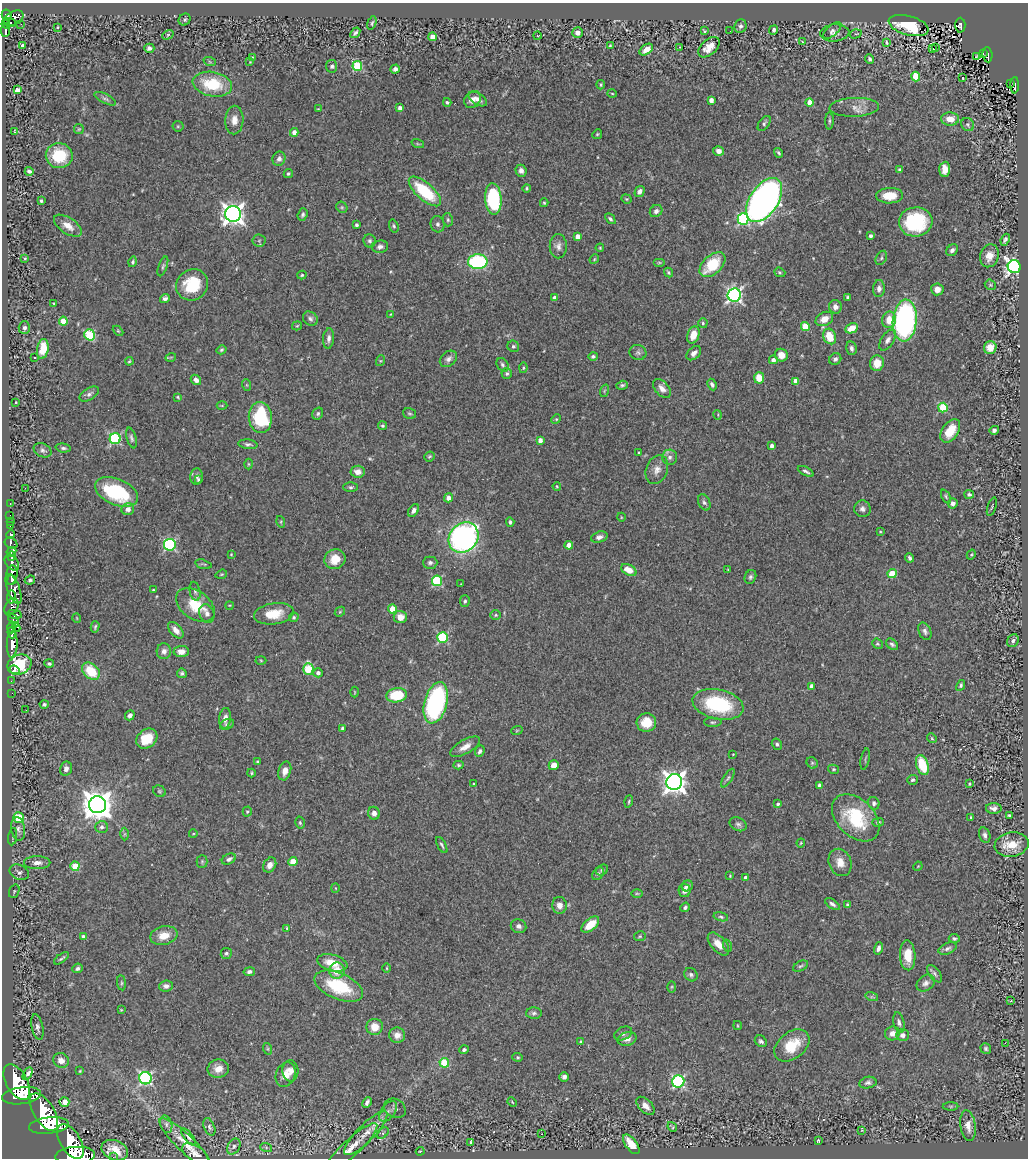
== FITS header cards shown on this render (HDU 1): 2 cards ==
NAXIS1  =                 1026
NAXIS2  =                 1156

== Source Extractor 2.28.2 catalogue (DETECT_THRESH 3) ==
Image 1026 x 1156 px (HDU 1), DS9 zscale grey, 1 PNG px = 1 image px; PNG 1030 x 1160 px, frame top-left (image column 1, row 1156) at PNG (2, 3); each listed source drawn as its Kron ellipse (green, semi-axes under 4 px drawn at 4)
Background 0.944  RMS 0.044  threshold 0.133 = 3 sigma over >= 5 px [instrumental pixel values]
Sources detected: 470; all 470 listed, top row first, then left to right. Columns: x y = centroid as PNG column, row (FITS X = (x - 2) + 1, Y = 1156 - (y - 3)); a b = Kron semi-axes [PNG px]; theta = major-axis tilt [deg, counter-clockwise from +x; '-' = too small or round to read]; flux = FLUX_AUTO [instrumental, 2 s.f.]
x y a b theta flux
7 15 6 5 - 610
14 18 11 6 29 940
185 19 6 5 - 5.6
10 22 6 3 -23 240
372 23 7 3 71 4.2
6 24 5 4 - 360
21 24 2 2 - 9.6
960 25 7 5 -89 130
740 26 7 6 - 8.3
909 26 20 9 -15 77
58 28 3 3 - 4
5 30 7 5 85 230
774 30 5 3 - 6.8
832 30 11 5 41 9.3
704 31 4 2 - 3.2
730 31 2 2 - 7
355 33 6 3 50 6
578 33 5 5 - 18
835 33 14 8 5 17
856 34 6 4 17 4.5
168 35 6 4 29 4.4
537 35 4 2 - 2.4
432 37 4 4 - 25
802 41 3 2 - 1.4
887 43 3 3 - 42
22 46 4 3 - 16
610 46 3 3 - 3.7
679 47 3 2 - 3.4
709 47 12 7 42 32
935 47 3 3 - 32
149 48 5 4 - 8.8
932 48 3 3 - 42
646 50 7 5 35 26
983 54 3 2 - 17
988 55 7 5 -86 100
976 56 3 2 - 3
252 57 3 2 - 1.9
870 59 5 4 - 7.3
210 62 6 4 -19 4.1
250 62 3 3 - 2
332 66 6 5 - 6.6
357 66 5 5 - 210
395 69 5 4 - 8.8
916 76 5 4 - 87
962 77 3 3 - 46
212 84 20 12 -11 130
1010 84 3 2 - 16
601 85 4 3 - 3.6
1015 85 8 4 88 89
17 90 4 4 - 36
612 93 5 3 - 2.6
105 99 12 4 -27 8.6
478 99 10 6 -33 17
473 100 9 7 51 19
711 100 4 4 - 18
447 102 4 4 - 5.8
809 102 4 4 - 42
854 107 25 9 2 34
400 108 4 4 - 14
318 109 4 3 - 2.5
950 119 9 6 -3 34
234 120 14 9 87 26
829 121 8 4 89 5.8
764 123 8 5 54 6.9
968 125 7 6 - 7
178 126 5 5 - 4.1
79 129 5 5 - 3.7
14 131 4 2 - 2
294 132 4 4 - 19
597 134 5 4 - 3.9
418 144 6 4 -18 3.3
719 151 5 5 - 14
779 153 5 3 - 5.5
59 156 13 12 - 110
279 159 7 6 - 12
945 169 8 5 87 36
900 170 4 3 - 8.3
29 171 4 3 - 6.8
521 171 6 5 - 11
288 174 5 4 - 4.8
527 188 4 4 - 4.5
425 191 20 8 -41 160
640 191 6 4 59 12
890 196 13 7 2 52
493 199 16 8 -86 260
626 199 5 4 - 3.7
764 200 24 14 57 1900
41 201 3 3 - 4.4
544 203 4 3 - 4.1
342 207 6 5 - 4.5
656 211 7 5 44 10
233 214 8 8 - 2100
303 215 6 4 71 6.1
610 219 6 4 -46 6.5
743 219 5 5 - 360
448 220 7 5 -76 5.3
916 222 17 14 6 210
438 224 8 7 - 9.1
356 225 3 3 - 7.2
68 226 16 8 -34 28
394 226 6 4 -71 5.5
870 236 4 4 - 6.9
578 237 4 4 - 32
1005 240 6 3 67 7.3
259 241 6 6 - 5.5
370 241 6 6 - 6.8
558 246 12 8 -90 16
380 247 8 6 8 11
600 248 4 3 - 2.9
952 250 6 5 - 9.7
989 256 12 9 73 36
25 258 4 4 - 3.1
881 258 7 5 62 5.7
594 259 5 4 - 3.3
133 262 5 4 - 6.2
478 262 10 7 1 340
659 263 6 4 0 3.8
712 265 15 9 43 120
163 266 10 4 70 5.7
1014 267 6 6 - 1100
780 272 6 4 -20 4.3
669 273 5 4 - 4.6
302 275 4 4 - 4.6
192 285 16 15 - 120
990 285 6 5 - 4
879 289 8 6 85 14
937 289 6 6 - 23
734 295 7 6 - 820
848 297 4 3 - 5.8
165 298 5 4 - 9.7
555 298 4 4 - 21
54 304 4 3 - 2.8
835 307 7 6 - 17
391 314 2 2 - 1.7
310 319 8 6 -40 8.3
824 319 9 6 27 29
889 320 8 7 - 40
905 320 21 12 85 700
63 321 4 4 - 80
703 323 5 4 - 5.4
297 326 5 4 - 3.2
805 327 4 4 - 100
24 328 6 6 - 12
852 328 6 4 26 41
118 331 6 4 -44 3.1
90 335 6 5 - 210
693 335 9 6 71 44
830 336 8 6 -65 61
329 338 10 5 85 12
888 340 12 6 56 13
513 346 6 5 - 6
990 347 6 6 - 42
851 348 7 5 -77 9
43 349 10 5 82 55
221 350 5 4 - 4.7
638 353 8 7 - 10
694 353 8 6 42 14
781 355 6 6 - 27
593 356 5 4 - 5.3
171 357 5 3 - 2.4
35 358 3 2 - 4.3
448 359 9 7 39 13
835 359 6 5 - 8
773 360 4 4 - 14
129 361 4 3 - 3.2
380 361 5 3 - 3.2
877 363 8 7 - 44
502 365 7 5 -57 7.7
523 368 5 4 - 4.4
507 373 5 5 - 5.6
759 378 5 5 - 54
196 380 6 4 -41 14
796 381 4 4 - 49
712 384 6 4 -64 7.4
247 385 6 4 -71 3.3
622 385 6 4 17 6.3
662 388 11 6 -48 17
604 391 6 4 71 4.4
89 394 11 6 32 11
178 397 4 3 - 3.2
16 402 3 3 - 20
222 406 5 3 - 2.7
943 408 5 5 - 160
410 413 7 5 -16 4.7
318 414 6 5 - 6.2
718 415 5 3 - 2.3
260 418 16 11 -85 210
556 419 5 4 - 3.5
382 426 4 4 - 4.4
994 430 5 4 - 8
950 431 13 8 56 59
131 438 10 4 -75 7.1
115 439 5 5 - 310
540 440 4 4 - 18
248 444 9 5 -6 8.2
772 446 4 4 - 13
63 448 8 4 -5 5.8
43 450 9 6 -25 9.3
639 453 3 3 - 4.4
429 456 5 5 - 4.8
670 457 7 7 - 12
248 464 5 3 - 3
657 470 15 10 68 26
806 471 8 4 -27 7.3
358 472 7 6 - 23
197 476 8 6 85 9
198 479 3 3 - 4.6
557 486 4 3 - 3
351 487 7 5 0 5.8
25 488 3 2 - 2.4
117 492 23 13 -23 210
969 494 5 4 - 5.7
946 497 7 4 -64 5
449 498 4 4 - 24
704 502 8 5 -64 7.7
953 503 5 4 - 14
10 504 3 2 - 6.6
992 507 10 2 71 3
128 509 6 6 - 15
862 509 8 8 - 13
414 510 7 4 56 11
10 515 2 2 - 18
621 517 4 3 - 2.3
10 521 2 2 - 13
281 522 6 4 -73 3.4
510 522 5 3 - 6
10 525 3 3 - 59
880 531 3 3 - 2.6
11 534 4 3 - 720
464 537 16 14 48 960
599 537 8 5 17 11
11 543 7 5 -37 400
170 545 6 5 - 400
569 545 4 4 - 36
11 552 5 3 - 850
231 554 2 2 - 2.4
971 555 5 3 - 3.3
12 556 5 3 - 980
910 558 4 3 - 6.3
335 559 11 9 26 51
12 563 9 6 -52 1200
430 563 7 6 - 8.7
203 564 8 3 -14 4
629 570 8 5 -29 40
728 570 3 3 - 2.8
221 574 6 4 19 3.6
892 574 4 4 - 98
12 575 10 5 77 3800
750 577 7 5 68 7.8
12 580 4 4 - 1400
30 580 5 4 - 5.7
437 581 5 5 - 250
461 584 2 2 - 1.8
13 589 16 6 -70 1900
153 590 3 3 - 3.1
195 591 9 5 -78 8.5
11 597 6 3 82 730
465 601 6 5 - 6
195 605 21 14 -35 94
230 605 4 2 - 2.4
11 607 9 6 60 930
392 609 4 4 - 63
340 612 5 4 - 3.8
15 614 7 4 -11 730
207 614 9 7 -68 14
274 614 20 10 8 65
496 615 5 4 - 4
294 617 5 4 - 4.9
400 617 6 6 - 27
77 618 5 3 - 2.1
13 620 7 4 -57 750
12 627 6 3 -88 900
16 627 5 4 - 220
95 627 6 3 75 4.7
176 630 10 5 -49 19
925 631 9 6 -66 10
12 633 6 3 -84 1400
443 637 5 5 - 270
1013 641 7 5 59 8.4
12 644 13 5 87 2500
877 644 5 4 - 4.3
892 644 7 5 -39 7
164 651 8 7 - 14
181 651 7 5 3 23
261 660 5 3 - 2.8
49 664 5 4 - 5.8
19 665 12 9 23 670
308 669 6 5 - 160
15 670 5 3 - 200
91 671 10 7 -42 92
182 673 5 4 - 5.9
318 673 5 4 - 11
11 681 2 2 - 15
961 685 5 4 - 5.5
812 686 4 4 - 14
355 692 5 3 - 2.7
12 693 2 2 - 11
396 695 10 7 7 130
436 703 21 11 75 510
44 704 4 4 - 5.9
718 704 26 15 -13 230
26 710 2 2 - 3.1
130 715 5 4 - 11
225 718 10 5 83 22
713 722 9 4 1 5.9
646 723 10 9 - 62
227 724 7 5 25 6.2
343 729 4 4 - 8
517 730 6 3 19 2.9
932 738 5 4 - 3.3
147 739 11 9 39 83
777 744 6 5 - 6.4
465 747 16 7 29 24
480 751 6 4 68 8.5
733 754 3 3 - 2.4
865 759 11 2 78 3.4
258 762 3 3 - 6.1
812 763 6 5 - 4.3
459 765 5 4 - 4.6
554 765 5 4 - 31
922 765 10 6 -71 100
66 769 7 6 - 13
833 769 5 4 - 4.4
285 771 9 6 74 23
251 773 4 4 - 3.6
728 778 11 4 58 6
913 780 5 5 - 6.2
674 782 8 8 - 2200
474 784 3 3 - 5.1
969 784 3 3 - 4
819 785 4 3 - 11
159 791 7 5 -33 4.6
629 801 6 4 72 4.5
874 803 6 5 - 8
778 804 4 3 - 7.1
97 805 8 8 - 4800
994 808 8 5 -3 14
247 812 5 4 - 5
374 813 6 6 - 14
1009 815 4 3 - 4
971 817 3 3 - 5.1
18 818 5 5 - 130
856 818 28 18 -45 180
878 822 6 4 16 5.4
300 823 6 4 -75 4.9
738 824 9 6 -26 8.6
102 827 6 6 - 8.3
18 829 12 7 -82 16
124 834 6 4 89 4.2
193 834 4 3 - 2.5
985 835 8 5 -75 11
13 837 8 4 81 4.6
801 843 4 4 - 2.8
1012 844 17 12 10 52
442 845 9 4 -62 5.7
229 859 7 5 27 9.6
202 861 6 5 - 5.2
293 862 4 4 - 62
840 862 14 11 -67 32
37 863 13 6 0 21
270 865 8 6 59 19
75 866 5 4 - 110
918 866 5 3 - 2.6
602 870 6 5 - 5.5
19 872 10 7 -25 12
598 874 7 5 52 6
730 876 4 4 - 2.8
745 877 3 3 - 5.5
687 886 6 5 - 14
335 888 5 3 - 2.8
685 890 6 6 - 17
14 891 7 5 70 4.9
637 893 6 4 0 3.4
832 904 8 4 -35 8.7
848 904 3 3 - 7.3
560 905 8 7 - 18
685 907 5 4 - 7.1
721 917 7 4 -14 5.6
590 925 10 6 40 49
519 926 8 7 - 12
287 928 4 3 - 2.7
164 936 14 9 13 40
640 936 6 5 - 4.3
83 937 4 4 - 15
954 938 5 4 - 5.8
718 944 14 7 -48 35
728 946 6 4 -71 4.7
878 948 6 4 72 11
948 949 9 5 24 8.9
226 953 5 5 - 6
908 955 15 8 -87 57
61 958 8 3 36 5.5
332 963 15 8 -14 50
800 966 8 5 26 5.7
77 968 5 4 - 8.8
387 968 5 3 - 2.8
337 971 8 8 - 49
249 972 6 4 10 9.2
935 974 10 5 -51 8.9
691 975 7 6 - 7.9
121 983 7 4 -83 4.7
926 983 10 7 37 14
166 986 7 5 5 14
339 986 25 13 -23 170
672 987 5 3 - 3.5
872 997 6 4 -17 5.1
1011 1001 4 2 - 3.1
121 1010 4 4 - 2.7
534 1013 8 5 -1 7.9
899 1023 10 5 -77 9.8
738 1026 4 2 - 2.4
37 1027 13 5 -79 12
375 1027 8 8 - 39
623 1033 9 6 24 10
892 1033 7 7 - 20
397 1035 8 7 - 21
903 1035 6 5 - 14
627 1039 9 6 14 19
761 1041 6 5 - 7.2
581 1042 3 3 - 5.2
1005 1043 3 2 - 2.6
792 1045 20 13 39 88
986 1048 5 5 - 5.6
268 1049 6 4 -72 3.4
464 1050 5 4 - 6.4
518 1057 5 4 - 4.4
61 1060 8 7 - 21
444 1063 5 4 - 130
218 1069 11 9 9 29
80 1071 3 3 - 2.7
290 1071 10 8 -87 20
28 1074 7 4 60 6
285 1075 12 9 70 29
564 1077 5 5 - 10
145 1078 6 6 - 510
678 1081 6 6 - 430
17 1082 19 10 -60 8700
868 1083 9 5 11 9.3
21 1096 19 8 7 8700
64 1102 5 4 - 59
512 1102 5 3 - 2.7
367 1103 6 3 64 8.9
645 1106 11 6 -45 23
951 1106 8 4 0 4.5
395 1108 11 9 -30 14
388 1111 12 6 55 15
44 1112 21 10 -58 7900
166 1124 9 5 -73 9.5
49 1126 20 8 7 7300
968 1126 15 7 -83 28
209 1127 9 5 -67 7.7
672 1127 5 3 - 3.9
862 1130 3 2 - 1.7
366 1133 29 8 46 52
383 1133 7 4 47 4.6
541 1134 2 2 - 1.7
189 1137 10 4 -51 9.3
818 1141 4 3 - 3.9
71 1142 19 10 -58 7000
471 1142 4 3 - 5.2
185 1143 35 8 -44 48
631 1144 11 5 -53 71
234 1146 8 6 61 9
266 1147 6 4 -19 4.4
351 1148 35 8 43 47
115 1150 14 9 -21 50
420 1151 4 3 - 2.9
195 1154 15 7 -34 19
75 1156 20 8 4 6700
113 1157 2 2 - 10
At the frame edge (FLAGS 8, measured only in part): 2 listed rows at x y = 75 1156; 113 1157